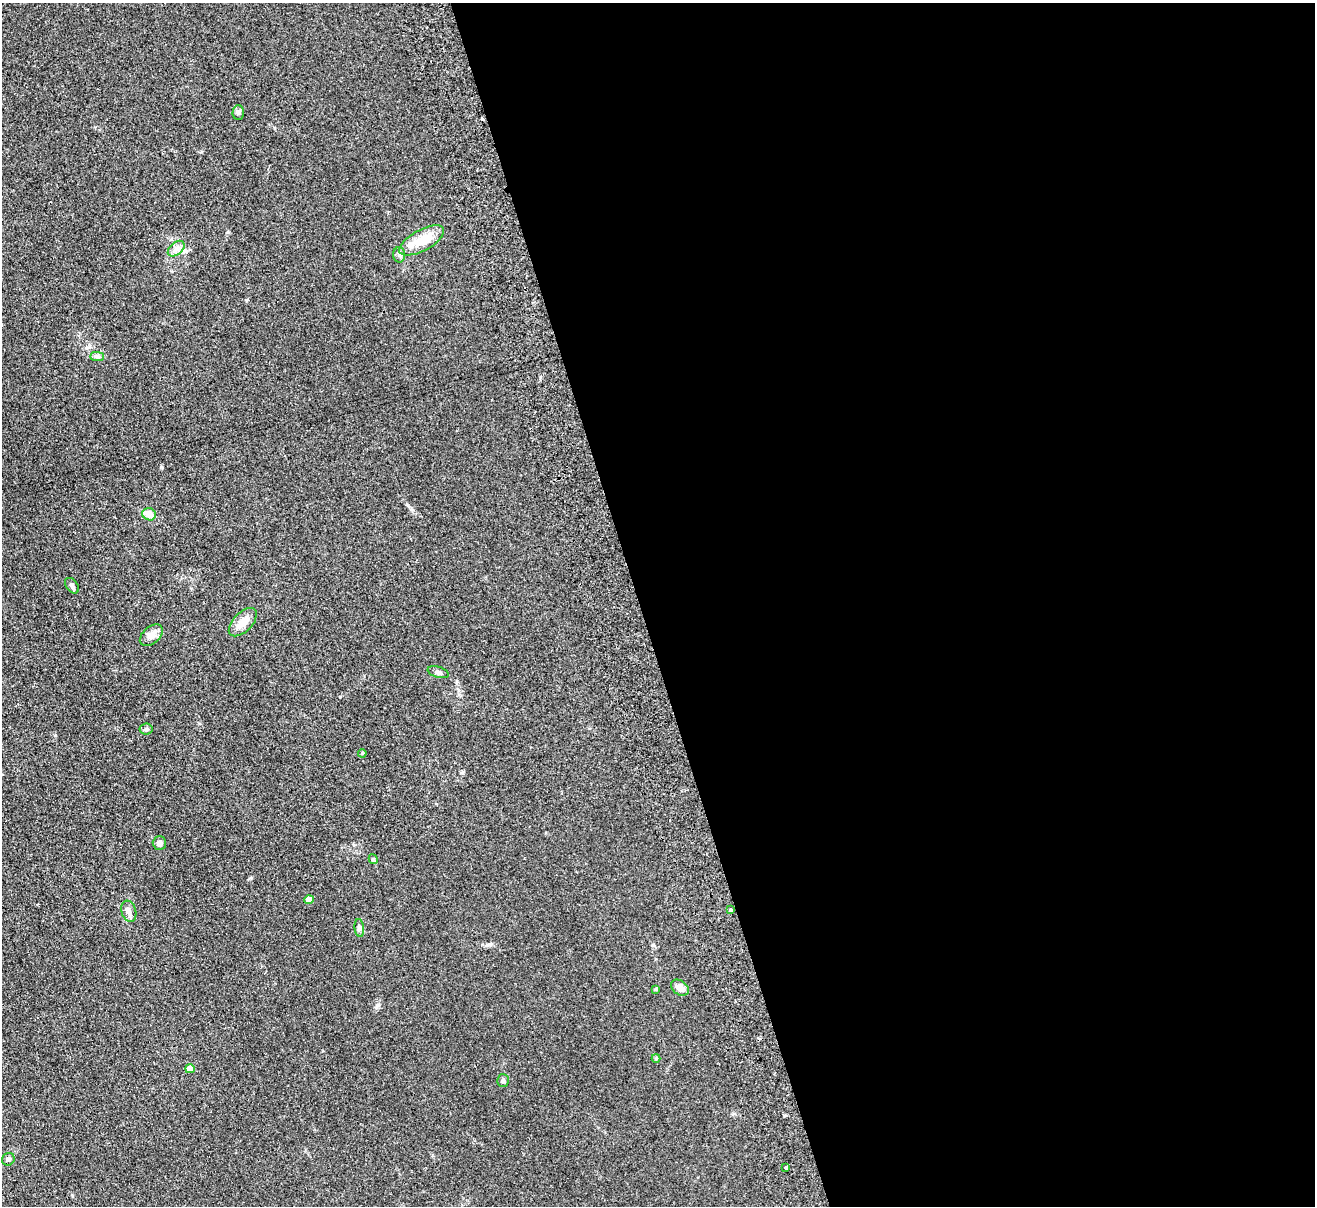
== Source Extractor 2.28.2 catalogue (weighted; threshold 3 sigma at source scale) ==
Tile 8 of 4 x 4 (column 4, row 2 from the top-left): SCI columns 3994-5306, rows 2696-3899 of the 5362 x 5269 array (HDU 1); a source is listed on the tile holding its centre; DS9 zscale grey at full resolution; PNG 1317 x 1208 px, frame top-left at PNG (2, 3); each listed source drawn as its Kron ellipse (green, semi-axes under 4 px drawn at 4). Shown black and unused: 51% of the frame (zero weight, under 2 of 3 exposures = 3% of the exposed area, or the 3 px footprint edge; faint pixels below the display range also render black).
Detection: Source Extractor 2.28.2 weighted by HDU 2 'WHT'; one run over the whole footprint, this tile lists its part. Background 0.13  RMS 0.011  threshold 0.0508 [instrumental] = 3 sigma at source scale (4.5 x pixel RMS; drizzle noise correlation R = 1.50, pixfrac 1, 0.05/0.05 arcsec/px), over >= 5 px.
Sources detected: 26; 1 cosmic-ray / hot-pixel residue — neither listed nor drawn; the other 25 listed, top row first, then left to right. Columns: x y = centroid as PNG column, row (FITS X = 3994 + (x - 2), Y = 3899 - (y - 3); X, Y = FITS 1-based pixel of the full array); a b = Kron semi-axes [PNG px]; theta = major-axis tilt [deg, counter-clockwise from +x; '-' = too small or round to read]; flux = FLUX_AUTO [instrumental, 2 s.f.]
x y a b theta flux
238 112 7 6 - 2.4
422 240 25 10 29 18
176 249 10 6 41 4.6
399 255 7 6 - 2.8
97 356 7 4 0 2.1
149 514 7 6 - 12
72 586 9 5 -53 3.8
243 622 17 9 46 12
151 635 13 8 42 8.4
438 672 11 5 -16 3
146 729 6 5 - 2.2
362 753 4 3 - 1.2
159 843 7 6 - 4.7
373 859 5 4 - 1.7
309 900 4 4 - 12
731 910 3 3 - 2.5
129 911 11 7 -73 4.5
359 928 9 4 -83 2.3
680 988 10 7 -36 7.5
656 989 4 4 - 1.4
656 1058 4 4 - 1.2
190 1069 5 4 - 15
503 1081 6 6 - 2.3
8 1159 6 6 - 3.5
786 1168 3 3 - 2.5
Unlisted compact peaks at least as high as the median listed source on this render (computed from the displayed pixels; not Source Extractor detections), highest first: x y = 161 467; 228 232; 378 1005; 55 735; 653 945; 490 944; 408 505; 340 697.